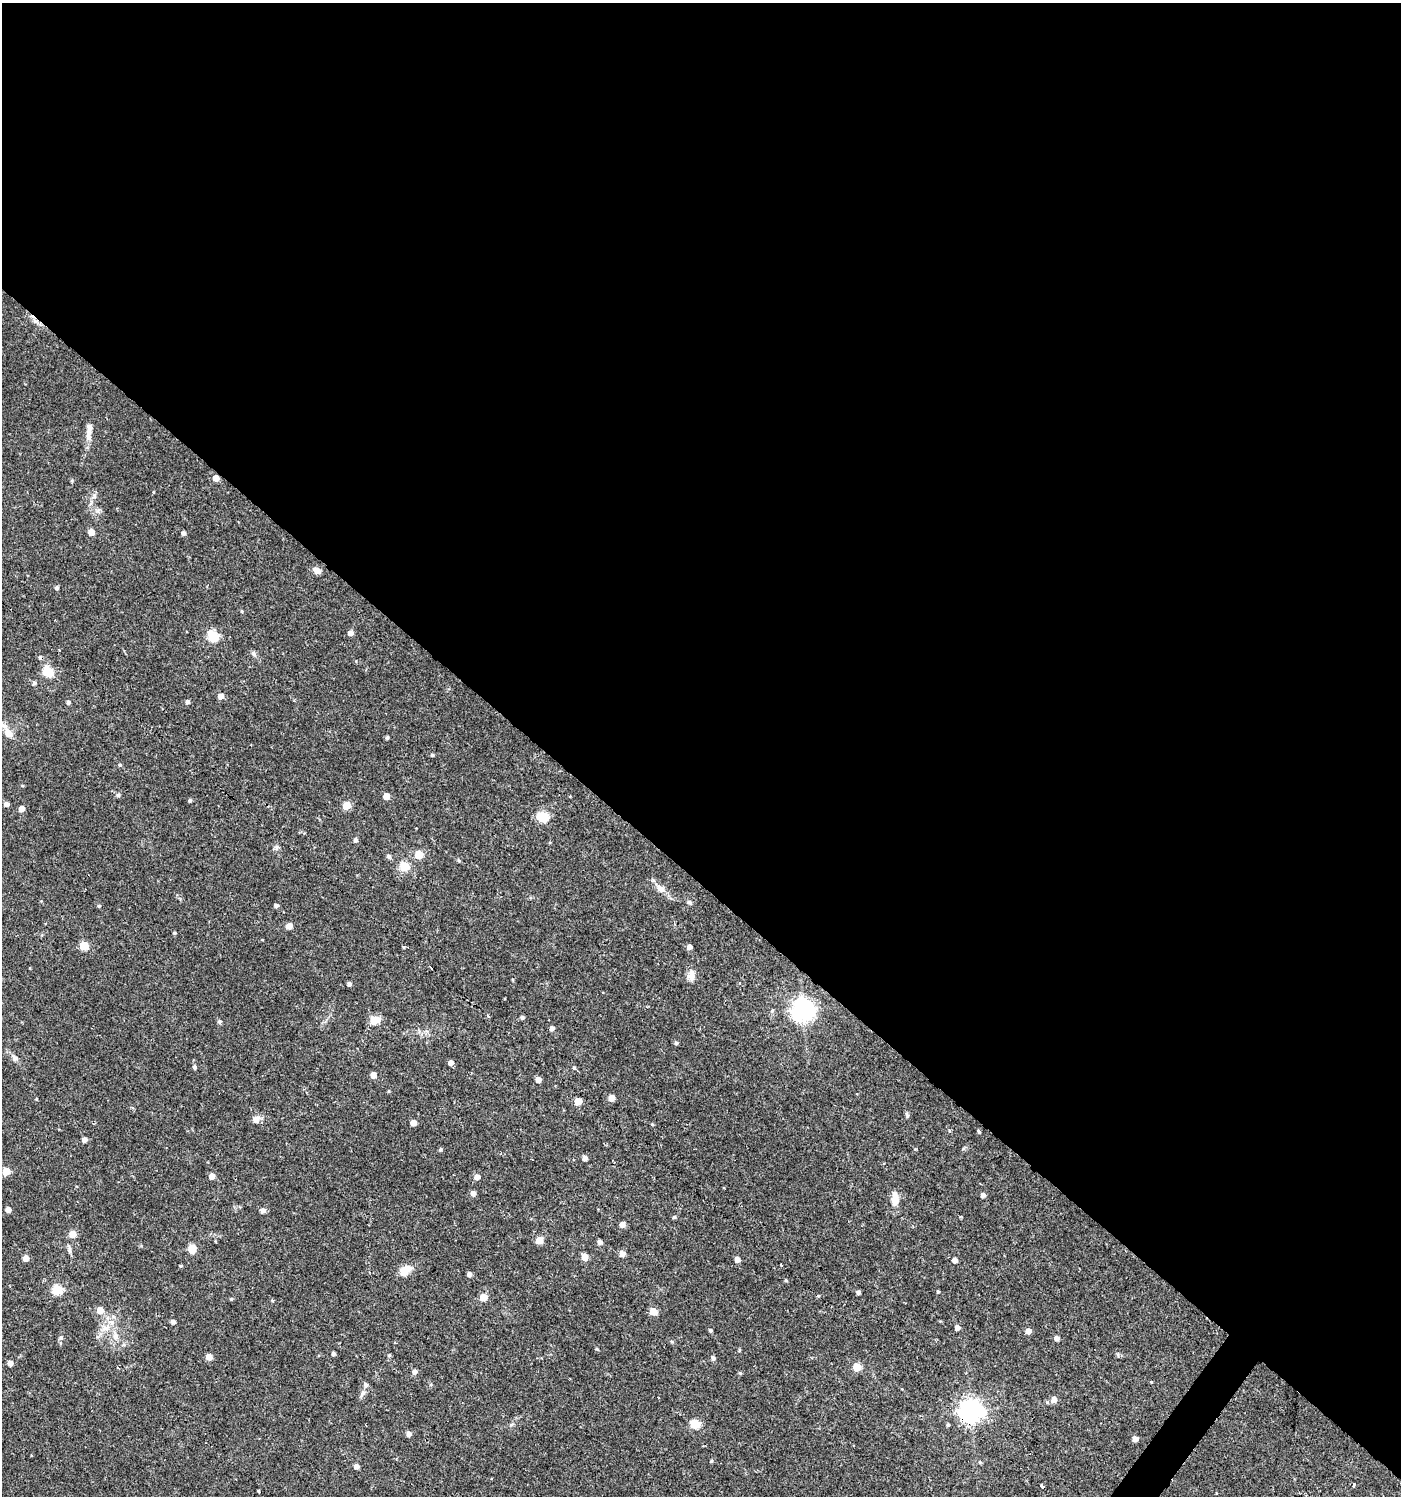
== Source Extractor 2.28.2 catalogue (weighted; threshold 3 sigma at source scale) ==
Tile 3 of 4 x 4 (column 3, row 1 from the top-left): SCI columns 2976-4374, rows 4490-5983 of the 6017 x 5984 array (HDU 1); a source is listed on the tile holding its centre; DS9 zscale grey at full resolution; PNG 1403 x 1498 px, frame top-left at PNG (2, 3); no overlay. Shown black and unused: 59% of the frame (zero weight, under 2 of 3 exposures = <1% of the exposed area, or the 3 px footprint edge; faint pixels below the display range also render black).
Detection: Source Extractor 2.28.2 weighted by HDU 2 'WHT'; one run over the whole footprint, this tile lists its part. Background 0.0285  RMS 0.0035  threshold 0.0158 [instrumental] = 3 sigma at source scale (4.5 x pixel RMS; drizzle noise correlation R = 1.50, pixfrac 1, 0.0396/0.0396 arcsec/px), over >= 5 px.
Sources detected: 134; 3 inside a brighter listed object's ellipse — not listed separately; the other 131 listed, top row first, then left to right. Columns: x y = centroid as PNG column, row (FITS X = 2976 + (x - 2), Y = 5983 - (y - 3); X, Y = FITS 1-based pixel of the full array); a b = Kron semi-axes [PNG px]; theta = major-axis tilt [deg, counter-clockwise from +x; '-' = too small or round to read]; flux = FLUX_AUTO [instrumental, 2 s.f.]
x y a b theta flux
89 427 8 6 -42 0.98
88 437 10 8 -84 1.7
216 478 5 5 - 3.4
153 492 4 3 - 0.24
94 496 7 4 72 0.73
91 532 5 5 - 3.9
183 533 4 4 - 1.2
316 570 10 7 -45 1.7
57 588 4 4 - 0.79
242 611 5 3 - 0.32
350 633 5 4 - 1.9
212 636 5 5 - 25
48 671 5 5 - 19
34 683 5 4 - 0.66
220 696 5 5 - 2.4
68 702 4 4 - 0.85
188 702 5 4 - 0.93
8 733 12 8 -49 3
387 738 5 4 - 0.55
432 755 4 4 - 0.44
120 765 5 4 - 0.41
118 795 5 5 - 0.62
386 796 5 5 - 4.4
570 796 3 3 - 0.31
190 800 4 4 - 0.63
6 804 5 4 - 1.3
346 805 5 5 - 8.7
22 809 4 4 - 2.9
542 817 5 5 - 25
356 840 5 4 - 1
276 848 7 4 88 0.73
418 855 5 5 - 10
388 856 7 5 -32 0.72
459 861 5 4 - 0.45
404 866 5 5 - 17
660 888 13 8 -24 2.2
689 902 7 5 -43 0.67
276 905 4 4 - 1
99 906 5 4 - 0.44
289 926 5 4 - 3
174 933 4 3 - 0.45
84 946 5 5 - 12
689 947 4 4 - 1.8
691 976 14 9 75 2.3
349 984 4 4 - 1
772 1010 5 5 - 0.52
802 1010 8 7 - 230
488 1015 3 3 - 0.83
522 1018 5 4 - 0.68
374 1020 6 5 - 12
219 1022 6 5 - 0.68
552 1028 4 4 - 1.4
676 1043 5 4 - 0.58
15 1058 9 7 -43 1.3
451 1063 5 5 - 1.7
194 1067 5 4 - 0.8
574 1068 5 4 - 0.43
373 1075 5 4 - 2.9
538 1080 4 4 - 2.7
388 1091 5 3 - 0.3
612 1098 5 5 - 3.4
578 1101 5 5 - 5.2
907 1115 8 3 -78 0.57
256 1120 8 7 - 2.2
413 1123 5 4 - 3.4
652 1124 5 4 - 0.34
979 1131 5 3 - 0.49
84 1140 4 4 - 1.8
440 1150 5 3 - 0.42
585 1158 5 4 - 1.7
6 1171 5 5 - 7.8
212 1176 5 5 - 2.4
477 1177 5 5 - 2.3
473 1193 5 5 - 1.7
983 1195 5 5 - 1.1
895 1199 19 8 89 3.7
8 1209 4 4 - 2.1
263 1211 5 5 - 1.4
674 1217 5 5 - 0.44
622 1225 5 4 - 2.4
72 1234 5 5 - 5.1
539 1240 9 8 - 2.1
600 1242 5 5 - 1
192 1248 5 5 - 11
69 1250 12 4 -87 0.94
622 1254 5 5 - 2.7
585 1257 5 5 - 4
26 1258 5 5 - 2.8
737 1259 5 4 - 1.8
955 1260 5 4 - 1.5
781 1265 3 3 - 1.2
181 1266 4 4 - 0.37
404 1271 7 5 39 10
469 1274 4 4 - 1.3
786 1280 4 4 - 0.38
57 1290 5 5 - 20
938 1291 4 3 - 0.43
858 1293 4 4 - 0.91
483 1297 5 5 - 5.9
100 1310 5 5 - 3.8
653 1311 5 5 - 5.8
173 1322 5 4 - 1.1
106 1328 15 7 28 2.8
957 1328 4 4 - 1.6
710 1330 4 3 - 0.51
1028 1331 5 5 - 2.3
116 1336 10 6 87 1.7
61 1337 6 6 - 0.71
1056 1338 5 4 - 1.5
597 1349 4 3 - 0.36
333 1354 4 3 - 0.8
389 1355 5 4 - 0.42
209 1357 5 4 - 3.6
713 1358 5 5 - 1
10 1363 5 4 - 2.2
857 1367 5 5 - 9.8
118 1368 3 3 - 0.74
415 1372 5 4 - 1.5
740 1373 5 4 - 0.36
362 1393 11 5 56 1.2
1053 1399 6 6 - 2.4
971 1411 9 7 3 260
694 1424 5 5 - 14
409 1434 5 4 - 1.7
1135 1439 4 4 - 2.2
711 1461 5 3 - 0.35
980 1462 5 4 - 0.43
356 1466 4 4 - 1.7
1353 1485 4 3 - 0.96
1042 1486 4 3 - 3.6
259 1491 4 3 - 0.37
Overlapping masked pixels (flux is a lower limit): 3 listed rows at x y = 216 478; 48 671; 971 1411